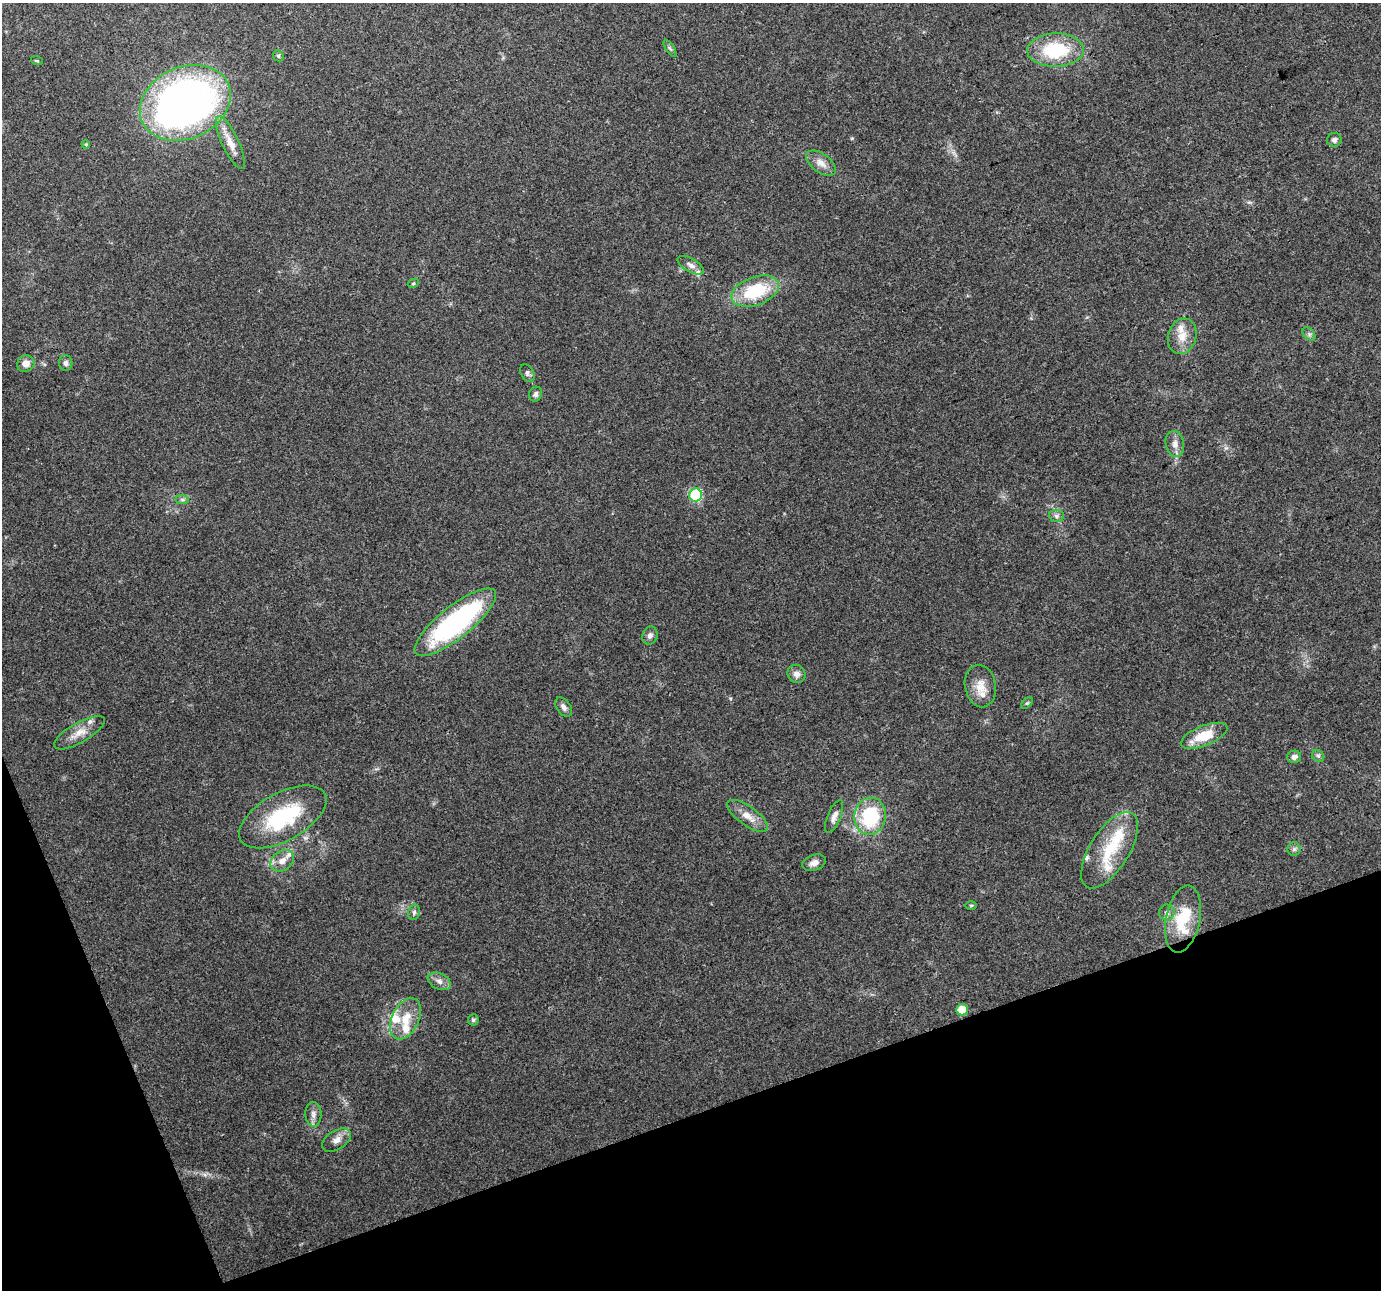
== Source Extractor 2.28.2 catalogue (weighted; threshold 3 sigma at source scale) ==
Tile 14 of 4 x 4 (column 2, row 4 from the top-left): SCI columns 1379-2757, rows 77-1364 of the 5516 x 5358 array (HDU 1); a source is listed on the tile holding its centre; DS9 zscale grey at full resolution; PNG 1383 x 1292 px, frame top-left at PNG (2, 3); each listed source drawn as its Kron ellipse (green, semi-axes under 4 px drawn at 4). Shown black and unused: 17% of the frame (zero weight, under 3 of 4 exposures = <1% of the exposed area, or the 3 px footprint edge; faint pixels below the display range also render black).
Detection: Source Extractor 2.28.2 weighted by HDU 2 'WHT'; one run over the whole footprint, this tile lists its part. Background 0.102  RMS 0.0055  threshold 0.025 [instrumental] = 3 sigma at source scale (4.5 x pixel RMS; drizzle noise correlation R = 1.50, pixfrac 1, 0.0396/0.0396 arcsec/px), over >= 5 px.
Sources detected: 60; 10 inside a brighter listed object's ellipse — not listed separately; the other 50 listed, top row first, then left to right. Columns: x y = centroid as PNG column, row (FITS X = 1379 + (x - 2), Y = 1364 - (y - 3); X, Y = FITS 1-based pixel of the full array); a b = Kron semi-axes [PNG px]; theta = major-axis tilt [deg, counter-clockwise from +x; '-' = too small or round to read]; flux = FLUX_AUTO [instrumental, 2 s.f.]
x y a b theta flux
670 48 10 4 -56 1.1
1056 50 28 16 2 34
278 56 6 5 - 0.9
37 61 6 3 -19 0.54
185 103 47 36 24 320
1334 140 7 7 - 1.8
230 143 29 8 -65 7.3
86 144 4 3 - 0.55
821 163 17 9 -37 5.1
691 265 14 6 -30 2.7
413 283 5 4 - 0.69
755 291 25 14 19 32
1309 334 8 5 -45 1.4
1182 336 18 14 72 8.1
66 363 8 6 -89 1.9
26 364 9 8 - 4.3
527 373 9 6 -59 1.5
535 394 7 6 - 1.5
1175 444 13 9 -79 4.2
696 495 6 6 - 63
182 500 7 4 0 1.1
1056 516 8 6 -4 1.6
455 622 50 16 39 110
650 635 9 7 68 2.2
796 674 9 8 - 3.1
980 686 21 15 -80 8.3
1027 703 7 4 44 0.85
563 707 11 6 -53 2.5
79 733 28 10 30 7.6
1204 736 25 10 22 16
1318 756 6 5 - 1.2
1294 757 7 6 - 2.4
748 816 24 9 -35 7.3
834 816 17 6 68 3.4
870 816 18 16 79 39
283 817 48 24 29 46
1294 849 7 6 - 1.5
1110 850 43 19 58 26
282 861 13 9 38 5
814 863 12 8 19 3.2
971 905 6 4 0 0.71
414 912 8 6 76 1.4
1167 912 8 8 - 1.9
1183 919 34 17 79 25
439 981 12 8 -26 3.3
962 1010 6 5 - 11
405 1019 22 13 64 11
473 1020 5 5 - 1.4
313 1114 12 8 -88 3.1
336 1140 16 9 33 4.3